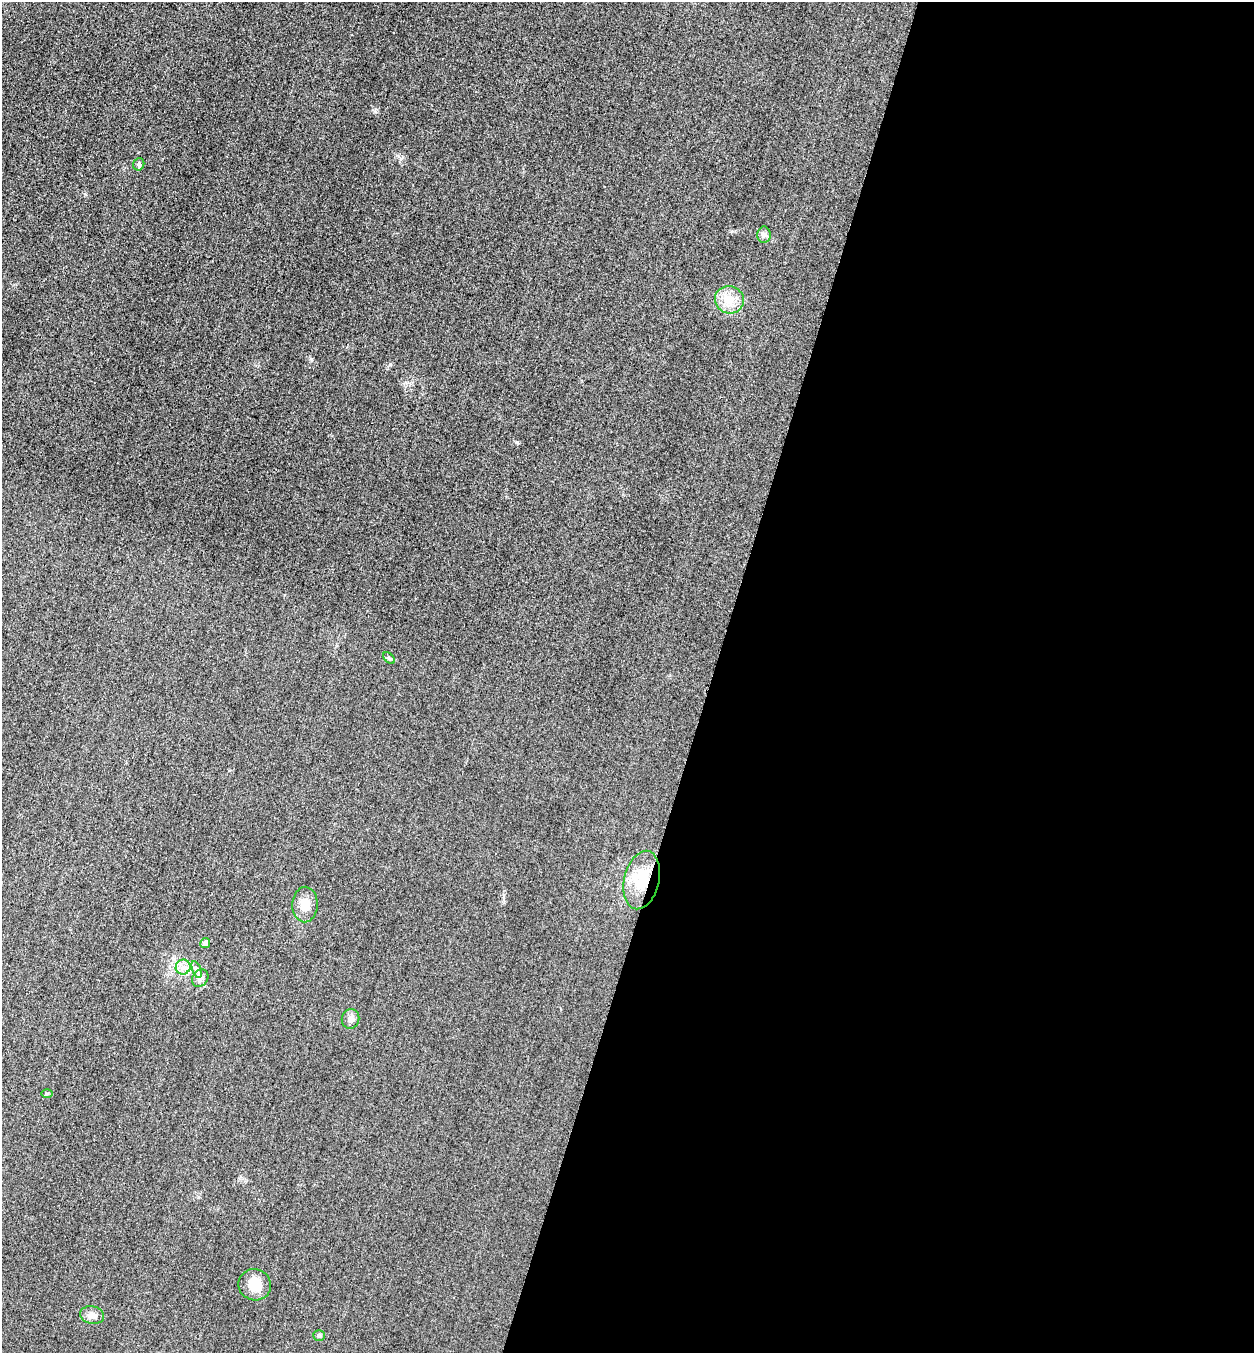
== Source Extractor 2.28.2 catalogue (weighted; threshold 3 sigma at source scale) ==
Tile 12 of 4 x 4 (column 4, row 3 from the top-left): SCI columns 3921-5172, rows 1374-2724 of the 5463 x 5449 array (HDU 1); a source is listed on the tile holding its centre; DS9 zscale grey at full resolution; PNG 1256 x 1355 px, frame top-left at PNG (2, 2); each listed source drawn as its Kron ellipse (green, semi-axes under 4 px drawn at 4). Shown black and unused: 43% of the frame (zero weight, under 3 of 4 exposures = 3% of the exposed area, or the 3 px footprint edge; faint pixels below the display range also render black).
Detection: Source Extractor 2.28.2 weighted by HDU 2 'WHT'; one run over the whole footprint, this tile lists its part. Background 0.0773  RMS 0.017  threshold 0.0764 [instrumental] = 3 sigma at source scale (4.5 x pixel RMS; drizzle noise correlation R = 1.50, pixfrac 1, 0.05/0.05 arcsec/px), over >= 5 px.
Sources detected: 15; all 15 listed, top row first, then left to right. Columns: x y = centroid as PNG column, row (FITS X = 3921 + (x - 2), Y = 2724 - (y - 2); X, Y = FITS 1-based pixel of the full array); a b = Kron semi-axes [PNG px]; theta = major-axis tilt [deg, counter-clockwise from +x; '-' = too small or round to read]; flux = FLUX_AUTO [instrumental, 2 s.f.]
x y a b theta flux
139 164 6 5 - 4
764 235 8 6 90 5.2
729 300 14 13 - 24
389 658 7 4 -45 2.9
642 880 30 17 77 59
305 904 18 12 88 22
205 943 5 5 - 9
183 967 7 7 - 8.4
197 970 9 4 -71 4.7
200 978 9 7 54 7.4
351 1019 10 8 75 7.6
47 1093 6 4 1 2.2
255 1285 16 15 - 29
92 1315 12 9 -13 9.1
319 1335 6 5 - 2.9
Overlapping masked pixels (flux is a lower limit): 1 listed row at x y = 642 880
Unlisted compact peaks at least as high as the median listed source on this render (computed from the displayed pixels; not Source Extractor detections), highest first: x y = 311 359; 517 442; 375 112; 85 194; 731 231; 401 158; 198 1197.